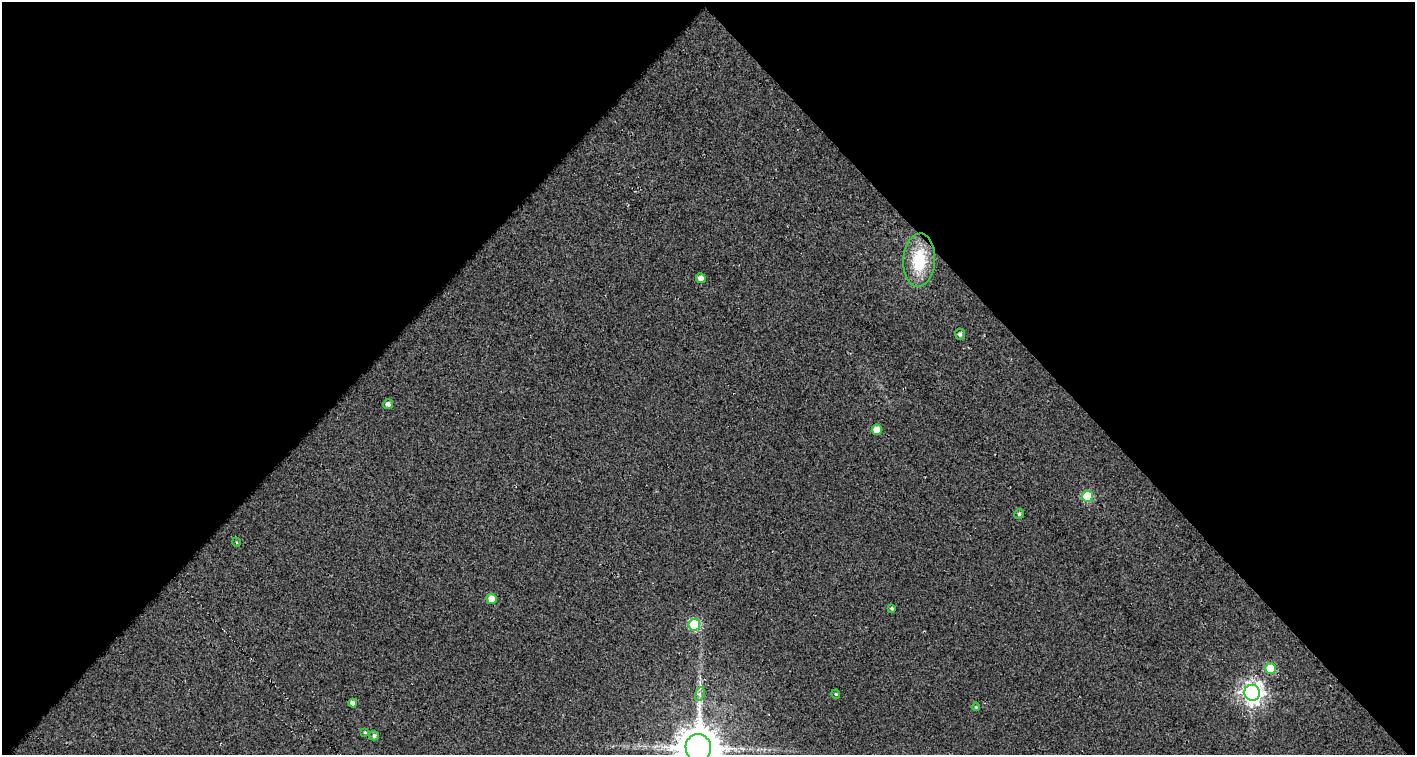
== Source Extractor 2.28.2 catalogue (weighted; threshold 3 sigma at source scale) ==
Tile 1 of 1 x 2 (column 1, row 1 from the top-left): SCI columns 48-1460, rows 753-1505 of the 1503 x 1505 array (HDU 1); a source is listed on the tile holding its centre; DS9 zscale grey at full resolution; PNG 1417 x 757 px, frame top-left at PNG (2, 2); each listed source drawn as its Kron ellipse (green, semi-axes under 4 px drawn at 4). Shown black and unused: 51% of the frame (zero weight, under 3 of 5 exposures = <1% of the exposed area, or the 3 px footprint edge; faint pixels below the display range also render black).
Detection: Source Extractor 2.28.2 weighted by HDU 2 'WHT'; one run over the whole footprint, this tile lists its part. Background 0.0124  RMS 0.022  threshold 0.0986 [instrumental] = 3 sigma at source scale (4.5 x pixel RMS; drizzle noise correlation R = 1.50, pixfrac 1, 0.0396/0.0396 arcsec/px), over >= 5 px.
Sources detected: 20; all 20 listed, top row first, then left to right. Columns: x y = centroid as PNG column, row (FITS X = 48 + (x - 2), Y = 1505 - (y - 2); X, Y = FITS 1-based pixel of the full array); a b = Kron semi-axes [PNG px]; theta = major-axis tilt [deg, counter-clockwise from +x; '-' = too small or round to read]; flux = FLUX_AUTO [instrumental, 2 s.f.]
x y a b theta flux
919 260 27 16 86 86
701 278 5 4 - 14
960 334 5 5 - 6
388 404 5 5 - 8.3
877 430 5 5 - 28
1088 496 5 5 - 120
1019 514 5 4 - 4.3
236 542 4 3 - 1.7
492 599 5 5 - 24
892 608 4 3 - 3.4
694 625 6 5 - 130
1270 668 5 5 - 68
1252 693 8 8 - 1400
700 694 7 4 71 5.7
836 694 4 4 - 2.5
353 703 4 4 - 9
976 707 4 4 - 2.5
365 732 4 3 - 2.3
374 736 5 5 - 5.7
698 748 14 13 - 8100
Isophote crosses this tile's border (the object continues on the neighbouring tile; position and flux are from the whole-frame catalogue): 1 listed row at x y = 698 748